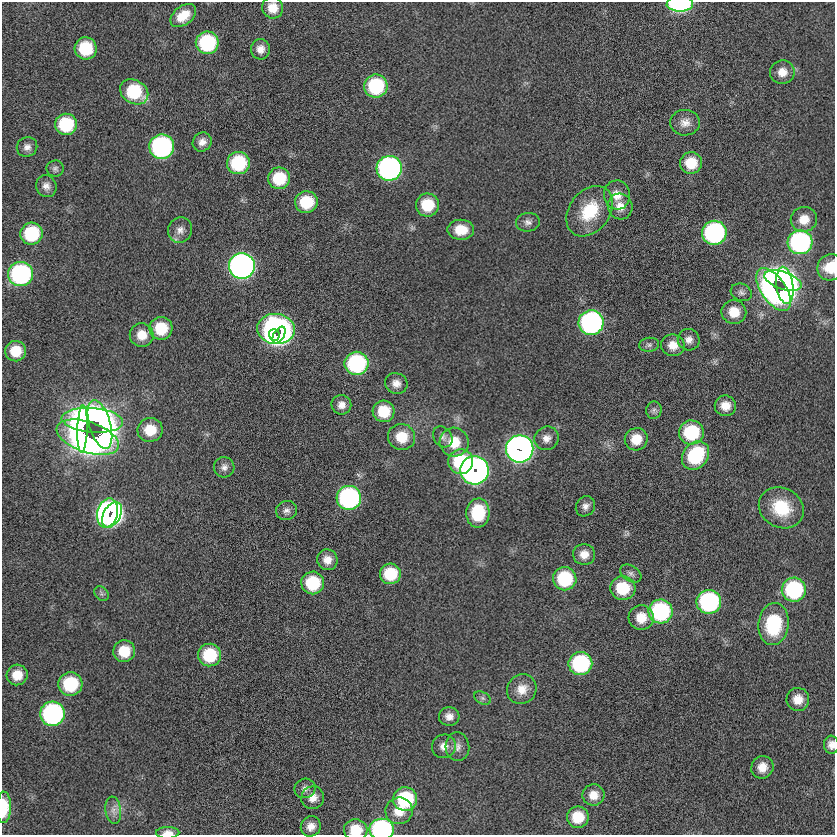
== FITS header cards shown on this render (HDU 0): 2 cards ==
NAXIS1  =                  833
NAXIS2  =                  833

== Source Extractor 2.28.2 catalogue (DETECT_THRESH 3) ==
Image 833 x 833 px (HDU 0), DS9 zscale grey, 1 PNG px = 1 image px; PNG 837 x 837 px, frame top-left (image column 1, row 833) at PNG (2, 2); each listed source drawn as its Kron ellipse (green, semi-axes under 4 px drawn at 4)
Background -0.209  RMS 4.9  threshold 14.8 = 3 sigma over >= 5 px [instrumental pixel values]
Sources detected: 118; all 118 listed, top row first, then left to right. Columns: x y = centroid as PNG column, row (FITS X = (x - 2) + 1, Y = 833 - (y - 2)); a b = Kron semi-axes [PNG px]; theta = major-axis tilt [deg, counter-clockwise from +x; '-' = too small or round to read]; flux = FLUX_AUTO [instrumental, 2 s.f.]
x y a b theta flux
680 4 13 7 0 52000
273 8 11 10 - 4900
183 16 15 9 38 6000
207 43 11 11 - 30000
86 48 11 11 - 15000
260 49 10 9 - 2800
782 72 12 12 - 3800
376 86 11 11 - 25000
134 92 15 11 -31 20000
685 123 15 12 3 3200
66 124 11 10 - 18000
202 142 10 9 - 2300
27 147 10 9 - 1900
162 147 12 12 - 72000
238 163 11 11 - 21000
691 163 11 11 - 8200
389 168 12 12 - 110000
55 169 8 8 - 1000
279 178 11 11 - 13000
46 186 11 10 - 2100
617 195 14 13 - 4300
306 202 11 11 - 13000
427 205 11 11 - 11000
620 206 13 12 - 3800
590 211 28 20 52 15000
804 219 13 12 - 4900
528 222 12 9 7 1900
180 230 13 11 65 2700
461 230 13 10 -1 6400
714 233 12 12 - 65000
32 234 11 11 - 20000
800 242 12 12 - 69000
242 266 13 13 - 180000
830 267 13 12 - 7400
21 274 12 12 - 61000
783 281 19 9 -19 120000
785 285 19 8 -82 110000
774 290 24 12 -55 110000
741 292 11 8 -24 1500
734 312 12 12 - 6800
591 323 12 12 - 86000
161 328 11 11 - 11000
276 329 19 15 -8 130000
142 335 12 11 - 5200
274 335 6 5 - 34000
279 335 9 5 59 38000
689 340 11 10 - 2300
649 345 10 7 7 1000
673 345 12 10 -9 4100
16 351 10 10 - 7300
357 363 12 11 - 41000
396 383 11 10 - 2600
341 405 10 9 - 2400
725 406 11 10 - 4100
654 410 9 7 78 1100
384 411 11 10 - 9800
92 420 31 12 -5 140000
100 424 25 10 -74 110000
83 429 23 5 88 39000
150 430 12 12 - 8300
691 432 12 12 - 21000
88 437 32 15 -18 150000
402 437 13 13 - 7600
443 437 11 9 -53 1700
547 438 12 11 - 2500
636 439 11 11 - 6200
454 442 14 14 - 8400
520 449 13 13 - 220000
696 455 15 12 54 26000
461 462 12 12 - 20000
224 467 10 10 - 1800
474 470 14 14 - 180000
349 498 12 12 - 69000
585 506 10 9 - 1800
781 508 23 19 -28 14000
286 511 10 9 - 1700
107 513 15 10 76 110000
478 513 14 11 85 16000
112 515 13 8 61 79000
584 554 11 10 - 3400
327 560 10 10 - 3400
390 574 10 10 - 12000
631 574 11 7 -33 1400
565 579 12 11 - 20000
313 583 11 11 - 16000
623 588 12 12 - 13000
794 590 12 12 - 35000
101 594 8 6 -45 910
709 602 12 12 - 52000
661 611 12 12 - 42000
641 618 12 12 - 6300
774 624 21 15 84 22000
124 651 11 10 - 8200
210 655 11 11 - 16000
580 663 12 11 - 35000
17 675 10 10 - 5500
70 684 12 11 - 19000
522 689 15 14 - 4700
483 698 9 6 -27 860
798 699 11 11 - 4300
52 714 12 12 - 72000
449 716 10 9 - 2300
831 745 9 7 -84 2000
444 746 12 11 - 2900
457 747 14 12 -84 2600
762 767 11 11 - 4300
305 788 11 9 20 1600
593 795 11 10 - 4000
313 798 12 11 - 3000
405 799 12 12 - 25000
4 807 16 7 89 10000
113 810 14 8 -82 2400
399 811 14 13 - 5700
578 817 11 10 - 8500
311 826 10 9 - 2700
382 829 12 10 1 56000
356 830 12 10 -4 7600
168 833 11 6 1 2200
At the frame edge (FLAGS 8, measured only in part): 7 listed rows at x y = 680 4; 830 267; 831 745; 4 807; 382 829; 356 830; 168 833